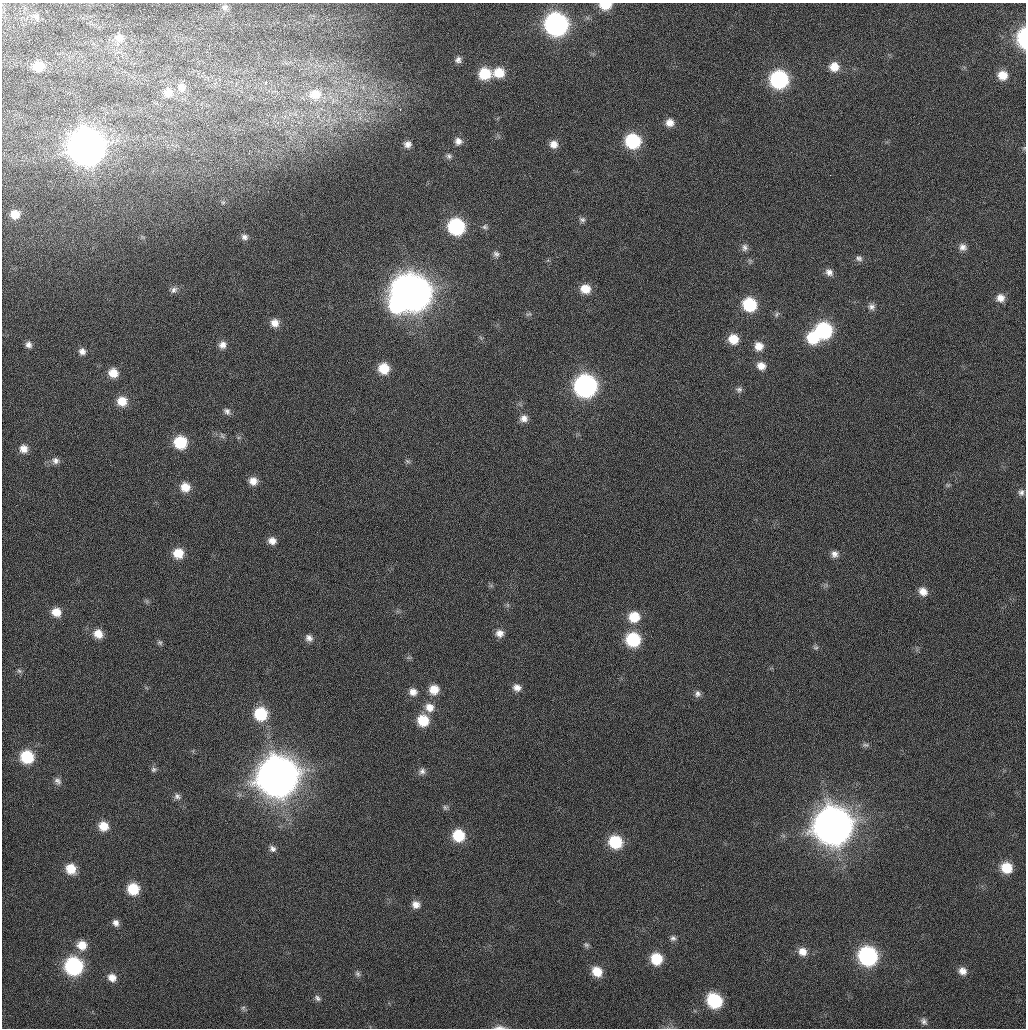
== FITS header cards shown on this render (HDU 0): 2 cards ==
NAXIS1  =                 1024 / Comment
NAXIS2  =                 1026 / Comment

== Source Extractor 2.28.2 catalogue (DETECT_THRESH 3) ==
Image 1024 x 1026 px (HDU 0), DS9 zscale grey, 1 PNG px = 1 image px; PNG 1028 x 1030 px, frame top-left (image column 1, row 1026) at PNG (2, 3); no overlay
Background 25.5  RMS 4.1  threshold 12.3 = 3 sigma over >= 5 px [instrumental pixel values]
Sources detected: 130; all 130 listed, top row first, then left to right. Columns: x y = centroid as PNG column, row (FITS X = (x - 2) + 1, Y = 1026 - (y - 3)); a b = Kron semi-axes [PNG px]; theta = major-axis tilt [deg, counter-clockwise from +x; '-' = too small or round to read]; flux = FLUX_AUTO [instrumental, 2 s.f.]
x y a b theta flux
605 5 10 7 1 6.5e+03
225 7 9 7 7 9.0e+02
36 17 12 9 -38 1.4e+03
556 24 13 12 - 1.1e+05
119 38 13 12 - 2.9e+03
1023 38 17 9 -89 1.8e+04
458 60 8 8 - 1.2e+03
38 66 11 10 - 5.9e+03
834 67 11 11 - 3.9e+03
499 73 11 10 - 5.6e+03
485 74 11 10 - 9.0e+03
1003 75 11 10 - 4.3e+03
779 79 11 11 - 4.4e+04
265 83 4 3 - 1.0e+04
182 87 13 11 -81 2.5e+03
168 92 12 11 - 3.4e+03
315 94 20 17 11 8.3e+03
400 109 3 2 - 1.8e+03
670 123 9 9 - 2.4e+03
458 141 9 9 - 1.6e+03
633 141 11 11 - 2.2e+04
408 144 9 8 - 1.5e+03
554 144 9 9 - 2.3e+03
87 147 15 14 - 6.2e+05
1024 148 7 4 46 3.6e+02
449 156 8 7 - 8.6e+02
223 202 6 4 1 4.1e+02
15 214 8 7 - 3.2e+03
582 220 9 6 -22 8.5e+02
456 227 11 11 - 3.2e+04
485 227 8 7 - 8.0e+02
244 237 9 8 - 1.3e+03
745 247 10 8 85 1.2e+03
963 247 10 10 - 1.6e+03
496 254 9 8 - 9.9e+02
859 258 9 8 - 9.7e+02
750 261 7 4 -56 5.0e+02
829 272 9 8 - 1.5e+03
405 289 11 9 -27 1.4e+05
585 289 10 10 - 4.3e+03
174 290 10 7 45 1.1e+03
414 293 15 13 -70 5.4e+05
1000 298 11 10 - 2.6e+03
397 305 23 20 -72 3.8e+04
750 305 11 11 - 1.5e+04
871 307 9 8 - 1.2e+03
529 314 10 4 25 5.1e+02
777 314 9 6 60 7.2e+02
275 323 9 9 - 2.4e+03
824 330 11 11 - 3.2e+04
813 338 11 11 - 1.1e+04
733 339 11 10 - 5.1e+03
28 344 8 7 - 1.3e+03
222 345 9 9 - 1.8e+03
759 346 11 11 - 3.2e+03
82 351 8 8 - 1.6e+03
761 366 11 10 - 2.6e+03
384 368 10 10 - 6.3e+03
113 373 10 9 - 3.9e+03
585 386 12 12 - 1.0e+05
739 390 9 8 - 9.5e+02
122 401 11 10 - 4.5e+03
227 411 9 7 -43 1.0e+03
524 418 10 9 - 2.0e+03
222 436 10 5 -53 7.7e+02
180 442 10 10 - 1.2e+04
23 449 10 9 - 2.4e+03
55 461 10 9 - 1.4e+03
408 461 8 5 -27 6.3e+02
253 481 10 10 - 2.8e+03
948 485 7 5 32 4.7e+02
185 487 11 10 - 4.1e+03
1021 492 9 8 - 1.1e+03
272 541 10 9 - 2.2e+03
178 553 11 10 - 5.7e+03
834 554 9 8 - 1.5e+03
923 591 11 9 -41 2.7e+03
147 601 7 4 -89 5.0e+02
507 605 7 4 -89 4.7e+02
56 612 11 10 - 3.8e+03
634 617 11 11 - 6.5e+03
500 633 10 9 - 2.2e+03
98 634 11 10 - 3.7e+03
309 638 10 8 -50 1.5e+03
633 640 11 11 - 1.8e+04
160 642 7 7 - 6.8e+02
815 647 8 7 - 7.2e+02
409 658 7 4 0 4.7e+02
19 671 7 6 - 6.9e+02
517 688 11 9 -19 2.0e+03
434 690 11 10 - 4.2e+03
413 692 10 9 - 2.2e+03
698 694 9 8 - 1.2e+03
429 707 13 11 -29 3.3e+03
260 714 11 11 - 1.3e+04
423 720 12 11 - 7.8e+03
865 745 10 6 -1 7.9e+02
27 757 11 11 - 1.3e+04
154 769 8 8 - 8.1e+02
422 771 11 9 49 1.4e+03
278 777 15 15 - 1.0e+06
58 781 11 8 -58 1.3e+03
177 796 10 8 -21 1.1e+03
445 807 8 7 - 8.3e+02
103 826 11 10 - 4.2e+03
833 826 15 15 - 8.1e+05
458 835 12 11 - 1.0e+04
615 842 12 10 -29 1.3e+04
272 849 9 7 -41 1.2e+03
1006 868 11 10 - 7.0e+03
71 869 11 10 - 5.4e+03
133 889 10 10 - 8.6e+03
416 904 10 9 - 2.2e+03
116 923 9 7 -69 1.4e+03
673 938 9 8 - 1.0e+03
82 945 12 11 - 4.1e+03
586 945 9 6 -38 8.0e+02
802 952 11 10 - 2.8e+03
868 956 12 11 - 5.4e+04
656 959 11 10 - 8.7e+03
74 966 12 11 - 4.1e+04
597 971 11 10 - 5.1e+03
962 971 10 9 - 2.1e+03
358 974 9 6 -58 7.7e+02
112 977 10 9 - 2.5e+03
317 998 9 6 -43 8.2e+02
714 1001 12 10 -46 2.0e+04
243 1008 6 6 - 5.5e+02
924 1021 10 7 -52 9.9e+02
500 1027 16 5 1 1.2e+03
At the frame edge (FLAGS 8, measured only in part): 4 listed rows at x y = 605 5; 1023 38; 1024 148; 500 1027